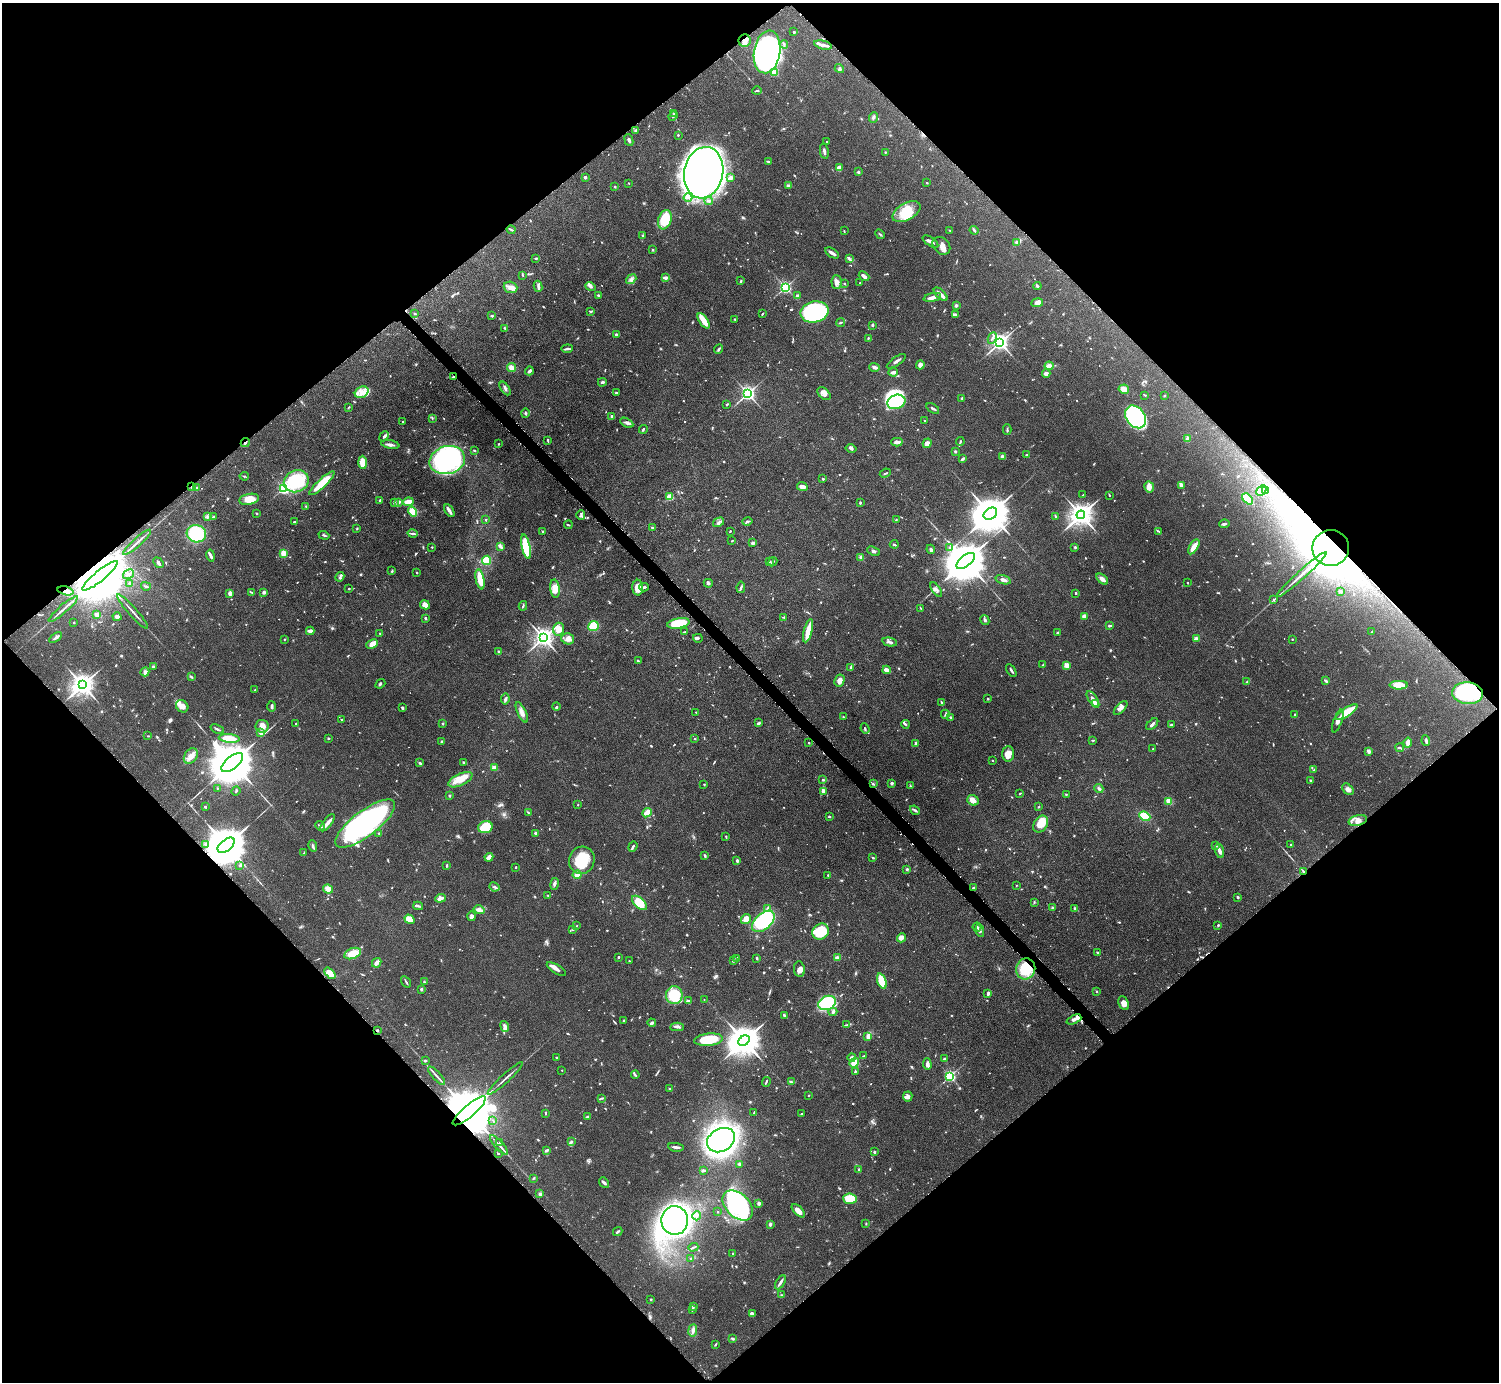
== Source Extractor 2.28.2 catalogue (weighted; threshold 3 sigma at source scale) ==
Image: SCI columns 8-5993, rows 168-5684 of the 5999 x 5997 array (HDU 1 of 3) = the unmasked area's bounding box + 8 px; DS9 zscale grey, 4 x 4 block average (1 PNG px = mean of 4 x 4 image px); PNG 1501 x 1384 px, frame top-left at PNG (2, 3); each listed source drawn as its Kron ellipse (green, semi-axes under 4 px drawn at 4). Shown black and unused: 50% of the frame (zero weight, under 3 of 6 exposures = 1% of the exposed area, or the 3 px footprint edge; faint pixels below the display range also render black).
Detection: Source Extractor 2.28.2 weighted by HDU 2 'WHT'. Background 0.0815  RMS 0.0036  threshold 0.0147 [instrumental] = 3 sigma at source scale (4.09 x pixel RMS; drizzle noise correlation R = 1.36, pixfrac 0.8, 0.05/0.05 arcsec/px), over >= 5 px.
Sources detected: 1090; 14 too faint to see at this stretch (4 x 4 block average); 9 inside a brighter object's white glare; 8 cosmic-ray / hot-pixel residue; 1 long thin detection or spike segment (spike, bleed or trail) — neither listed nor drawn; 22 coinciding with a brighter row at this scale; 67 inside a brighter listed object's ellipse — not listed separately; of the other 969, all 500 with FLUX_AUTO >= 1.49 (the completeness limit of this list) listed and drawn (469 fainter detections not listed), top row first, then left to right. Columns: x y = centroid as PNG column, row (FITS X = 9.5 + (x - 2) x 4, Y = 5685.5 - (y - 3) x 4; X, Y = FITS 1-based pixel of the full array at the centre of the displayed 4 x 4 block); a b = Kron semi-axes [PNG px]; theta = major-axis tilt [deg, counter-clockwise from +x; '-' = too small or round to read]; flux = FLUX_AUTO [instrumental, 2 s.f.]
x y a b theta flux
794 32 2 2 - 2.5
745 41 6 6 - 11
784 44 4 2 - 3
823 45 9 2 -13 10
767 52 21 13 81 730
839 69 5 3 - 3.1
774 73 2 2 - 84
757 91 5 2 - 2.3
673 113 3 2 - 1.9
673 116 5 2 - 2.5
873 117 5 3 - 4
635 130 3 2 - 2.6
678 135 2 2 - 1.8
629 140 6 2 -66 4.2
827 141 2 2 - 1.6
824 151 8 2 -80 5.9
885 152 2 2 - 1.6
769 162 3 2 - 2.7
839 168 4 3 - 11
858 172 2 2 - 5.1
704 173 26 19 78 1900
585 177 2 2 - 5.6
731 178 4 2 - 9.7
628 183 2 2 - 1.6
927 183 2 2 - 4.1
788 186 2 2 - 10
615 187 3 2 - 1.8
688 198 4 2 - 2.8
708 201 4 3 - 4
907 212 15 8 29 57
665 220 10 6 72 88
511 229 5 2 - 2.5
949 230 2 2 - 1.7
974 230 4 2 - 2.9
844 231 3 2 - 1.6
880 234 5 2 - 2.2
643 235 3 2 - 1.9
930 242 9 2 -33 10
1017 242 4 3 - 5.4
941 246 10 7 -45 15
652 250 2 2 - 7.2
832 253 8 2 -32 8.6
536 258 2 2 - 3.5
849 259 4 3 - 3.5
522 275 3 2 - 1.6
864 276 6 2 -40 9.2
666 278 4 2 - 10
631 279 6 4 39 6.8
741 281 3 2 - 2.4
837 282 7 5 -88 11
844 283 2 2 - 1.8
860 283 2 2 - 1.5
538 286 6 2 -81 4.3
590 286 5 3 - 5.1
1037 286 4 2 - 3.8
510 287 7 5 -19 14
785 287 2 2 - 440
941 294 8 3 -42 8.9
598 295 3 2 - 2.4
797 296 3 2 - 6.3
932 297 9 3 12 12
1037 303 6 4 9 9.2
956 305 2 2 - 8.4
591 311 3 2 - 2
815 312 14 10 12 250
415 314 3 2 - 1.9
762 314 3 2 - 1.8
955 315 3 3 - 5.7
492 316 4 2 - 2.3
735 319 3 2 - 1.5
704 321 9 3 -56 29
840 323 5 2 - 2.3
872 325 3 2 - 2.9
505 328 4 2 - 2.6
616 335 4 3 - 4.3
868 338 2 2 - 2.1
992 338 6 2 66 4.4
1000 342 3 3 - 1200
567 349 5 2 - 5.1
718 349 5 2 - 3.1
896 361 11 2 34 7.4
920 365 4 3 - 10
1049 366 4 3 - 11
875 367 5 3 - 6.1
512 368 4 3 - 14
529 371 4 2 - 6.3
893 372 4 2 - 9.1
1046 374 4 2 - 12
454 377 3 2 - 2.1
602 382 4 2 - 3.9
505 388 7 2 -57 4
1124 389 5 4 - 12
362 392 7 5 28 15
616 393 2 2 - 2.4
748 393 2 2 - 720
824 394 8 5 -44 12
1145 395 3 2 - 1.5
1164 395 3 2 - 1.7
962 398 3 2 - 1.7
896 402 9 7 19 120
727 404 3 2 - 1.9
349 407 4 2 - 1.6
933 408 7 2 -34 4
525 413 5 2 - 2
612 416 2 2 - 16
1136 417 12 9 -53 390
432 418 3 2 - 1.7
925 420 2 2 - 1.8
402 422 2 2 - 1.5
627 423 7 3 -28 6
643 429 4 2 - 3
1007 430 5 2 - 2.9
384 436 5 3 - 4.4
1187 438 3 2 - 2.2
548 440 3 2 - 2.5
960 441 4 2 - 2.3
245 442 5 2 - 3.4
897 442 5 3 - 11
927 443 5 4 - 9.9
390 444 9 3 -11 6.5
499 444 2 2 - 1.7
851 448 5 3 - 4.9
475 451 3 2 - 1.9
955 451 3 2 - 2.8
1027 455 3 2 - 1.9
1002 456 4 3 - 3.7
962 459 4 2 - 4.6
447 460 18 14 15 340
362 462 6 4 -89 24
885 473 6 2 25 2.2
244 476 4 2 - 2
823 479 2 2 - 7.2
296 481 13 10 23 120
322 483 17 4 43 44
1181 485 3 3 - 4.1
192 487 3 3 - 4.8
802 487 5 3 - 9.8
1149 487 6 4 -61 10
196 488 4 2 - 2
283 488 2 2 - 340
1261 491 6 3 42 4.9
1265 491 3 3 - 2.6
1083 495 2 2 - 1.9
1109 495 3 2 - 1.6
670 497 2 2 - 110
249 499 10 5 10 27
1247 499 6 3 -46 59
380 500 3 2 - 1.9
399 502 3 2 - 6.3
408 502 5 3 - 17
394 503 4 2 - 3.2
860 503 3 2 - 2.7
306 506 3 2 - 1.6
449 511 7 3 -57 6
412 512 5 4 - 30
256 513 2 2 - 2
990 514 7 5 36 8100
581 515 4 2 - 3.3
1081 515 4 4 - 2500
1055 516 4 2 - 2.3
208 517 4 2 - 3.6
213 517 2 2 - 1.8
896 519 3 2 - 1.5
486 520 3 2 - 1.7
294 522 2 2 - 2.4
718 522 6 2 30 4.1
747 522 5 2 - 3.4
1224 524 5 2 - 4.5
568 525 4 2 - 1.9
653 527 3 2 - 3
357 529 3 2 - 1.6
543 531 3 2 - 1.7
730 531 2 2 - 2
1158 531 4 2 - 2.5
413 533 5 3 - 3.6
196 534 10 8 -15 130
324 535 5 2 - 3.6
732 541 2 2 - 1.8
137 542 18 2 42 8.2
753 543 4 2 - 6.1
894 544 4 2 - 2.8
500 546 4 3 - 3.5
432 547 2 2 - 1.5
526 547 12 4 -78 110
950 547 3 2 - 1.6
1075 547 2 2 - 2.4
1194 547 8 3 60 23
1331 548 18 18 - 1500
931 549 4 2 - 6.3
873 551 6 3 -23 4.1
283 553 4 3 - 18
211 556 6 2 -78 6
861 558 3 2 - 7.3
486 560 4 4 - 51
770 561 2 2 - 1.9
966 561 11 5 39 13000
773 562 5 2 - 3.4
158 563 6 2 -51 4.7
392 571 4 2 - 2.2
417 573 3 2 - 1.5
128 574 6 2 31 3.7
1301 575 33 2 42 22
100 576 22 5 40 37000
340 577 5 2 - 4.1
480 579 10 3 -78 37
1102 579 7 4 -39 8.5
1003 580 8 3 -17 8.1
130 583 4 2 - 3
708 583 4 3 - 3.2
1187 583 2 2 - 1.7
146 586 5 2 - 3.4
644 587 5 2 - 4.7
741 587 6 2 81 3.6
638 588 8 5 89 26
349 589 2 2 - 1.9
555 589 9 4 -83 21
936 590 8 3 -55 6.5
65 591 8 4 -14 13
1340 591 3 2 - 3.6
264 592 3 3 - 5.6
230 593 3 2 - 13
252 593 4 2 - 2.3
1076 593 3 2 - 2.6
1274 599 3 3 - 2.4
425 605 5 4 - 15
523 606 5 2 - 2.9
63 609 19 2 41 10
921 609 3 2 - 2.3
133 611 22 2 -48 7.9
97 615 3 2 - 6.6
1084 616 3 3 - 8.9
117 617 4 3 - 6.6
784 617 4 2 - 1.9
425 618 2 2 - 4.5
985 620 5 3 - 3.8
74 622 2 2 - 3
678 623 11 5 11 63
593 626 5 5 - 42
1109 626 3 2 - 4.1
559 629 6 5 - 17
310 631 4 2 - 8.3
808 631 12 2 75 53
1372 631 3 2 - 1.7
684 632 3 2 - 2.1
380 633 2 2 - 2.3
1057 633 2 2 - 8.7
56 638 7 2 34 4.3
543 638 3 3 - 1300
698 638 5 3 - 3.4
284 639 2 2 - 1.6
568 639 6 5 - 9.4
1196 639 2 2 - 43
1292 639 2 2 - 1.7
890 642 7 3 -13 5.1
372 644 6 4 25 18
499 651 3 2 - 1.7
638 661 2 2 - 3.2
1043 665 4 2 - 2.2
1066 665 2 2 - 53
153 666 3 2 - 1.9
851 667 3 3 - 2.3
887 670 4 3 - 19
1011 670 7 2 -58 5.1
145 672 4 4 - 5.7
191 677 3 2 - 2.1
839 680 6 5 - 14
1326 681 3 2 - 4.5
1247 682 3 2 - 1.7
380 684 5 3 - 3
82 685 4 3 - 2300
1399 685 9 4 0 39
255 690 2 2 - 2.4
1468 693 15 11 -5 180
505 699 5 3 - 3.8
988 699 2 2 - 2.5
1093 699 10 3 -58 12
942 703 3 2 - 3.3
1095 704 2 2 - 34
182 706 7 5 -47 14
272 706 5 2 - 5.4
556 707 4 2 - 1.9
402 708 4 3 - 2.7
1121 708 9 3 46 7.9
522 712 11 3 -65 11
696 712 2 2 - 1.8
1346 712 13 3 34 73
945 714 4 2 - 2.5
1295 714 2 2 - 4.5
843 717 2 2 - 1.9
951 718 3 2 - 3.5
341 720 2 2 - 1.5
1338 721 12 3 70 8.5
443 723 2 2 - 2.3
759 723 4 2 - 3.7
296 724 2 2 - 2
905 724 4 2 - 2.6
1152 724 7 2 45 6.4
1171 725 2 2 - 3.5
262 726 7 6 - 17
217 729 7 2 -23 3.3
865 729 5 2 - 2.4
260 732 2 2 - 37
148 736 3 2 - 1.6
229 738 10 3 -5 40
328 738 3 2 - 2.2
695 739 2 2 - 2
1093 740 3 2 - 2
1426 741 5 3 - 4.2
441 742 2 2 - 4
809 743 2 2 - 3.3
1408 743 5 3 - 14
916 744 3 2 - 6.4
1400 748 4 2 - 2.9
1153 749 2 2 - 3.3
1369 751 4 3 - 7.8
1008 754 8 5 87 17
191 756 8 6 56 15
992 760 2 2 - 1.6
463 762 2 2 - 2.9
232 763 13 6 39 18000
420 763 4 2 - 3.2
494 768 2 2 - 43
1314 770 3 2 - 1.8
460 780 13 6 25 23
823 780 4 3 - 3.4
1311 780 2 2 - 2.8
892 783 2 2 - 18
704 784 2 2 - 1.8
873 784 2 2 - 2
910 786 3 2 - 2
217 788 2 2 - 1.6
1099 789 4 2 - 4.5
1348 789 6 4 -43 8.4
236 791 5 2 - 2
823 791 4 3 - 5.2
1020 793 3 2 - 1.5
1066 794 2 2 - 2.1
449 796 2 2 - 2.9
973 800 6 5 - 13
1169 801 4 3 - 19
578 805 2 2 - 1.5
205 807 2 2 - 3.2
1039 807 3 2 - 1.9
915 810 5 3 - 3.8
529 813 4 2 - 2.2
647 813 5 4 - 12
1145 816 6 4 -23 40
829 817 2 2 - 5.8
1358 821 9 5 14 14
328 823 10 3 52 11
365 823 36 12 37 600
1041 824 9 6 57 33
320 826 5 2 - 3.4
485 827 7 5 17 82
379 833 2 2 - 2
536 833 2 2 - 4.6
726 836 3 2 - 2
206 844 3 2 - 1.5
226 845 10 5 39 13000
1216 845 3 2 - 1.8
1291 845 2 2 - 2.3
313 846 6 2 -80 4.5
633 846 5 2 - 2.8
1219 851 7 4 -73 7.8
304 853 4 2 - 1.6
705 855 4 2 - 2.8
489 857 4 2 - 23
873 858 3 2 - 2.1
582 860 14 13 - 63
737 861 3 3 - 3.1
240 865 3 2 - 3.7
447 866 3 2 - 2.4
516 867 2 2 - 1.9
907 869 2 2 - 8.1
1303 871 2 2 - 1.6
577 875 4 3 - 14
828 875 2 2 - 2
554 884 6 3 81 5.4
1016 885 2 2 - 2.5
494 887 5 2 - 4.6
973 888 3 2 - 2.3
328 889 5 3 - 24
548 895 2 2 - 1.7
1238 897 2 2 - 4.4
440 898 5 3 - 12
1034 902 3 2 - 1.6
639 903 9 5 -44 45
418 906 5 2 - 3.3
767 908 2 2 - 1.5
1052 908 4 2 - 2
1074 909 3 2 - 3.5
479 910 5 3 - 11
472 916 5 4 - 5.1
410 919 5 4 - 27
746 919 5 4 - 15
763 921 13 8 42 220
1218 925 2 2 - 2.3
576 926 3 2 - 2
977 927 4 2 - 2.5
573 930 3 2 - 1.7
980 930 6 3 -81 4.4
821 932 9 7 38 67
902 938 4 3 - 9.9
1098 952 2 2 - 3
353 953 9 5 21 37
618 957 2 2 - 3.3
737 958 3 2 - 2.9
756 958 2 2 - 3.8
837 958 3 3 - 6.1
629 961 2 2 - 1.6
733 961 3 2 - 3.4
377 963 5 2 - 14
556 969 11 3 -32 11
799 969 8 5 -82 11
1026 969 10 9 - 77
330 973 6 4 -47 21
882 981 8 4 -71 45
406 982 6 2 -57 2.9
425 982 3 2 - 2
421 989 2 2 - 7.2
1096 991 2 2 - 1.7
988 993 4 2 - 4.5
674 995 9 8 - 68
704 1000 2 2 - 1.6
688 1001 4 2 - 4.6
827 1003 9 7 23 160
1124 1003 7 5 -65 13
833 1012 4 3 - 3.6
784 1016 4 2 - 6.3
1074 1019 8 3 24 11
624 1020 3 3 - 2.3
652 1023 4 2 - 4.2
846 1025 3 2 - 2.2
505 1026 6 4 -68 8.6
677 1027 6 3 -1 4.9
377 1030 2 2 - 5.4
867 1037 4 3 - 4.9
709 1040 14 6 6 61
744 1041 6 4 39 5300
864 1056 4 2 - 1.5
852 1057 4 3 - 5.3
556 1058 2 2 - 2.4
944 1059 2 2 - 2.7
425 1061 3 2 - 2.9
854 1063 5 4 - 24
927 1064 6 3 -86 9.5
562 1070 2 2 - 2.5
855 1071 3 2 - 2.2
635 1075 4 2 - 2.9
437 1076 12 2 -48 6.2
950 1076 2 2 - 350
505 1078 23 2 42 9.6
766 1082 5 2 - 2.5
791 1082 3 2 - 2.3
669 1089 2 2 - 4.3
809 1095 2 2 - 1.5
908 1097 5 4 - 7.5
602 1098 4 2 - 2.4
469 1111 21 6 40 34000
754 1112 3 2 - 2
545 1113 4 2 - 2.1
801 1114 2 2 - 2.7
587 1117 3 2 - 1.9
493 1120 3 2 - 1.6
721 1140 15 11 30 1000
571 1141 3 3 - 2.3
500 1142 3 2 - 2.1
499 1145 12 2 -48 6.5
676 1147 8 2 -8 6.7
547 1150 4 2 - 4.4
874 1152 3 2 - 2.1
498 1153 4 2 - 1.6
740 1164 3 2 - 4.7
859 1169 2 2 - 2.6
703 1170 3 2 - 3.8
533 1178 3 2 - 1.7
604 1183 6 2 -48 4.9
540 1194 2 2 - 21
850 1199 7 5 -3 41
759 1203 3 3 - 6.2
738 1205 18 11 -44 330
798 1211 8 4 -45 16
717 1212 2 2 - 2.4
697 1216 4 2 - 2.8
675 1220 14 13 - 930
770 1224 4 3 - 3.7
866 1224 2 2 - 1.5
618 1231 5 2 - 3.2
693 1247 5 2 - 2.3
733 1254 2 2 - 1.9
691 1258 2 2 - 2.2
780 1282 8 2 59 7.1
782 1295 3 2 - 1.6
651 1299 2 2 - 2.8
693 1306 3 3 - 2.3
692 1310 3 2 - 2.3
752 1314 3 3 - 9.3
693 1330 6 3 83 8.9
732 1339 3 2 - 3.6
715 1344 4 2 - 1.9
Overlapping masked pixels (flux is a lower limit): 13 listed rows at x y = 745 41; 454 377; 245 442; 192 487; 1331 548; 100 576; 65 591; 1468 693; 226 845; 1303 871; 1026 969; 377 1030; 469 1111
Diffuse or blended objects may show on this block-average render without a row.